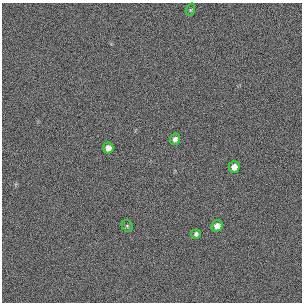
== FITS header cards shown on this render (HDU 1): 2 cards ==
NAXIS1  =                  300 / length of original image axis
NAXIS2  =                  300 / length of original image axis

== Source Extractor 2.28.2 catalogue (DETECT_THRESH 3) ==
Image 300 x 300 px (HDU 1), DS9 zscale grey, 1 PNG px = 1 image px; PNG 304 x 304 px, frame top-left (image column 1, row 300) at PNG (2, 3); each listed source drawn as its Kron ellipse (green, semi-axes under 4 px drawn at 4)
Background 384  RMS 66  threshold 199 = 3 sigma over >= 5 px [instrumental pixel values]
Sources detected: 7; all 7 listed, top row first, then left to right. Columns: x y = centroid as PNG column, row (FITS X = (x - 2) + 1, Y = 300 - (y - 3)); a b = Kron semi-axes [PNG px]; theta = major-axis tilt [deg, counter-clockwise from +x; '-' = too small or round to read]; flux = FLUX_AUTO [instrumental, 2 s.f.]
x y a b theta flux
190 10 6 4 71 5600
175 139 6 5 - 15000
108 148 5 5 - 23000
234 167 5 5 - 26000
127 226 6 5 - 6000
217 226 6 5 - 25000
196 234 5 4 - 11000